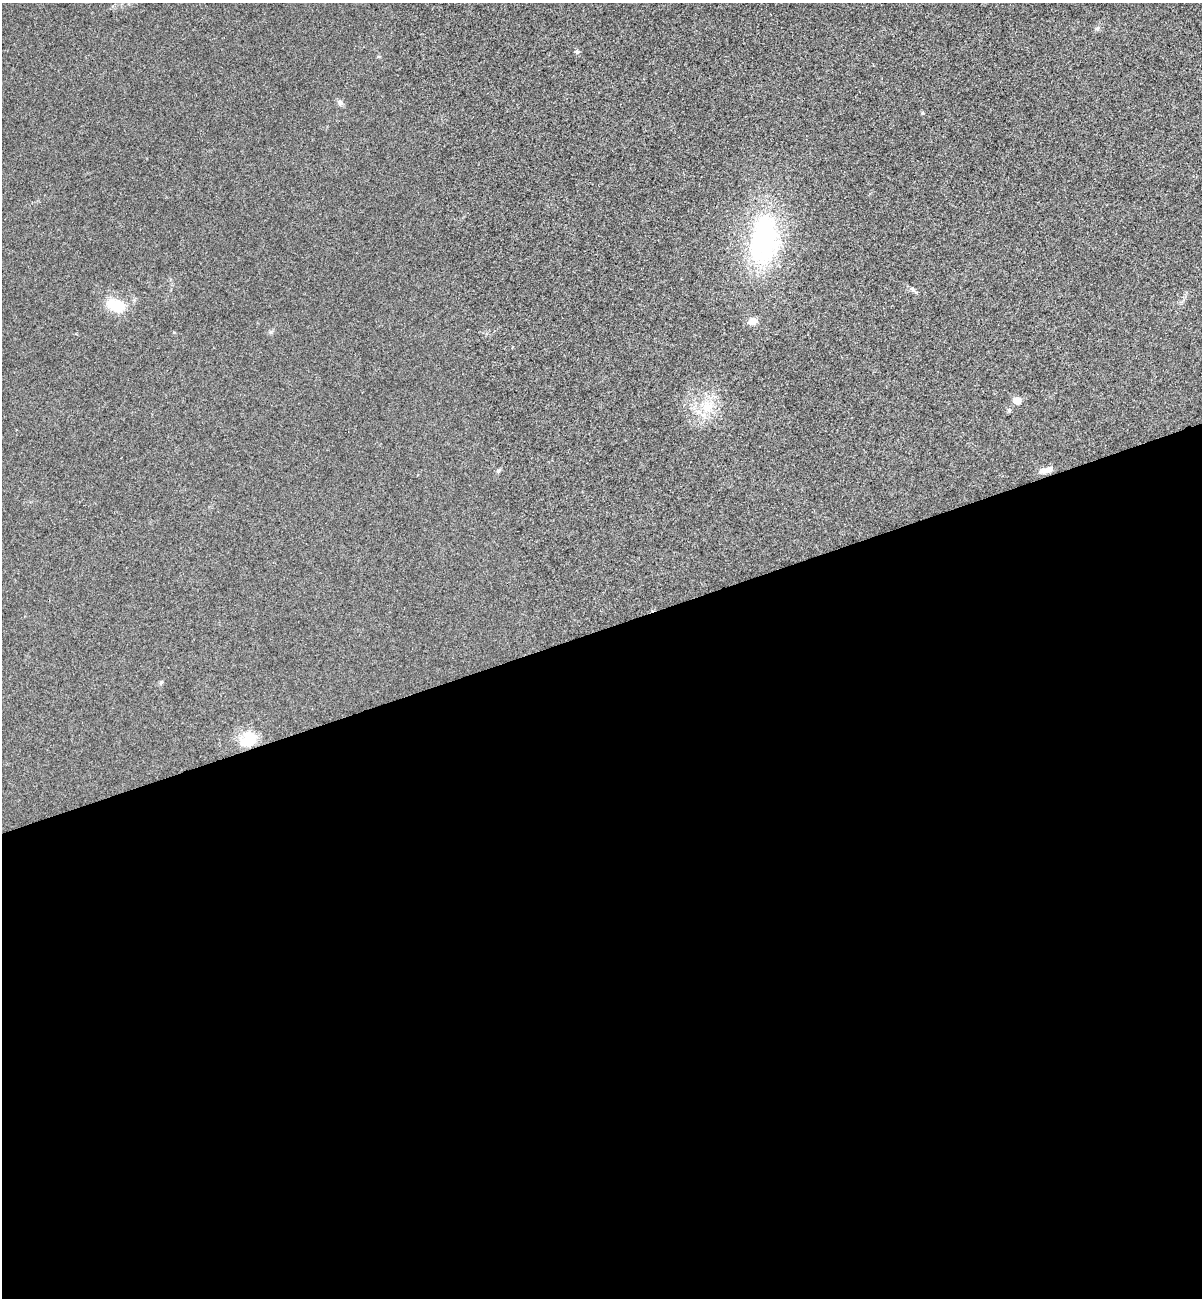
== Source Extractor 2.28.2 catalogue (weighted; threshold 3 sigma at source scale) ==
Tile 15 of 4 x 4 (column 3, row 4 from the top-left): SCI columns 2564-3763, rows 59-1354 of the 5253 x 5299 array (HDU 1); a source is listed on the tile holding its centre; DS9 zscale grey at full resolution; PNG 1204 x 1300 px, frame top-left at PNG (2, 3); no overlay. Shown black and unused: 52% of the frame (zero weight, under 3 of 4 exposures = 6% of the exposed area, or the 3 px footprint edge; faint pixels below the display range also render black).
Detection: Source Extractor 2.28.2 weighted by HDU 2 'WHT'; one run over the whole footprint, this tile lists its part. Background 0.0197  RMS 0.0064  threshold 0.0286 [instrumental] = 3 sigma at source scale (4.5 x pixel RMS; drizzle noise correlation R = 1.50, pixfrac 1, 0.05/0.05 arcsec/px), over >= 5 px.
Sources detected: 15; all 15 listed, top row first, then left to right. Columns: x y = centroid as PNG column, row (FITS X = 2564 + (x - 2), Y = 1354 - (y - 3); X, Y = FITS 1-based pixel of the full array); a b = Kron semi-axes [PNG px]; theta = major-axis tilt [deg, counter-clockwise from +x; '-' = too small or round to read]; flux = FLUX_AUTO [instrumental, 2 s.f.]
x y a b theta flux
1097 28 8 4 37 1.1
577 52 5 5 - 1.4
340 103 8 7 - 1.9
922 113 5 4 - 0.79
764 240 65 36 83 100
913 290 12 4 -45 1.6
115 305 25 14 -18 17
752 321 10 9 - 4.7
1016 400 6 5 - 8.3
707 407 21 19 5 17
1009 410 6 6 - 1.1
499 470 7 4 45 1
1046 470 17 6 14 5.3
161 682 6 5 - 0.96
249 739 20 15 46 17